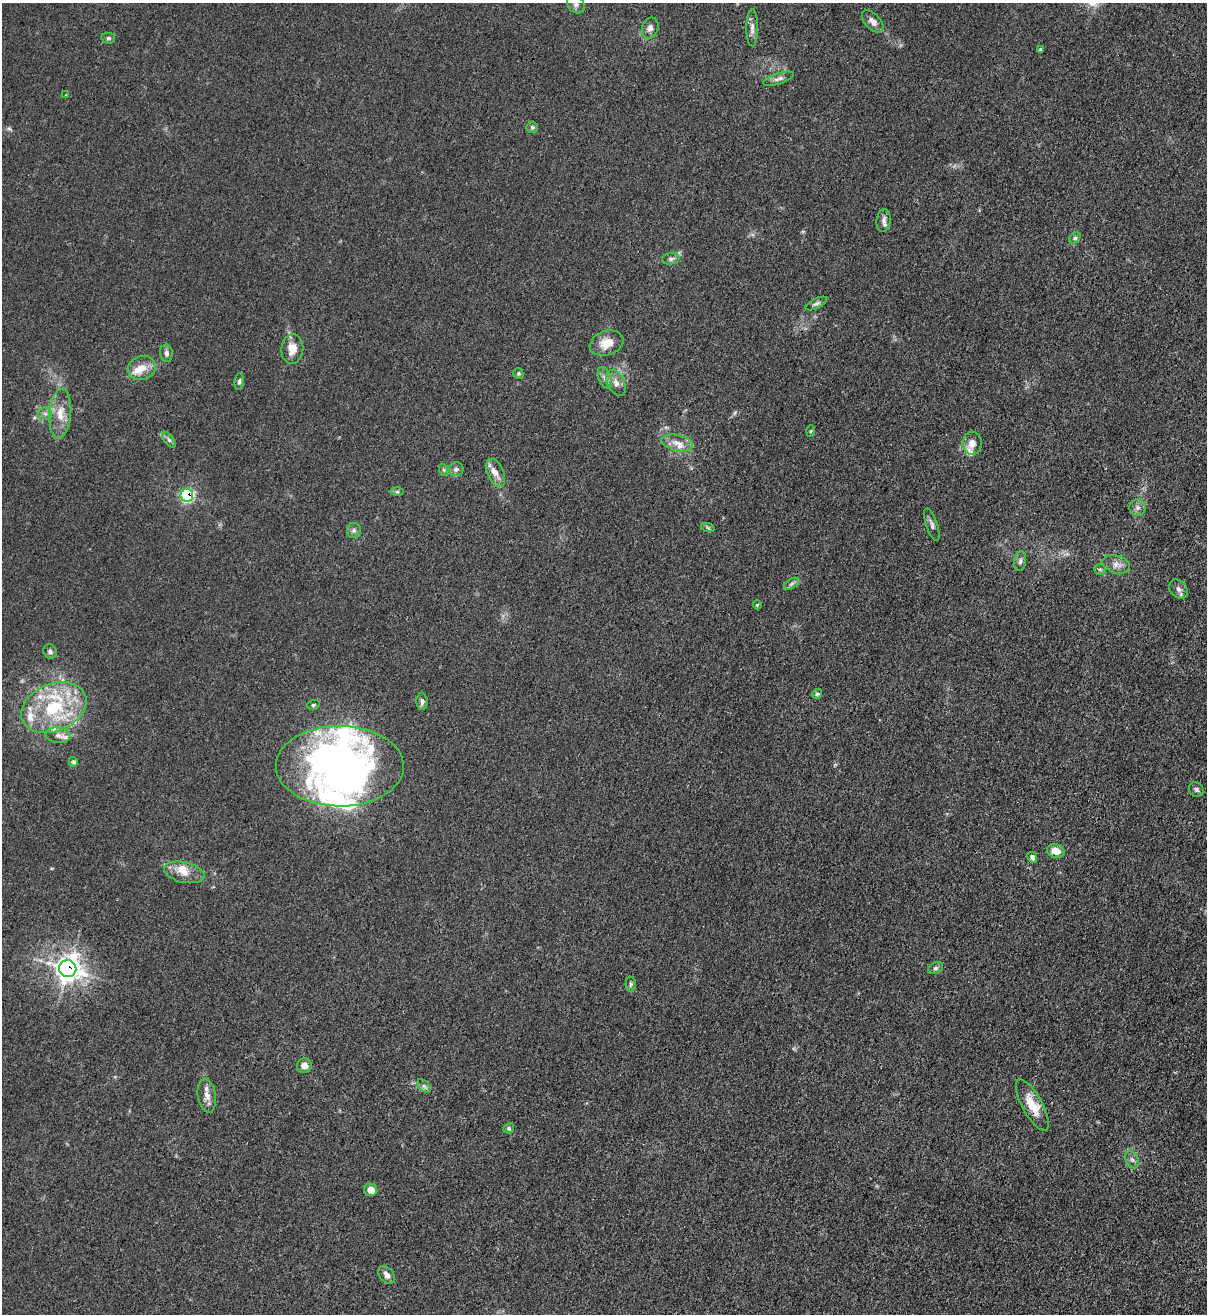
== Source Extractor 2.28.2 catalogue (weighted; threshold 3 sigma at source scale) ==
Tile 6 of 4 x 4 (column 2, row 2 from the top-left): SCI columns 1427-2631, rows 2651-3962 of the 5386 x 5316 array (HDU 1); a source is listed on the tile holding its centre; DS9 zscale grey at full resolution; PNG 1209 x 1316 px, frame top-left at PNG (2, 3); each listed source drawn as its Kron ellipse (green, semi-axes under 4 px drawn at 4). Shown black and unused: <1% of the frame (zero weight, under 3 of 4 exposures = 7% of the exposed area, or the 3 px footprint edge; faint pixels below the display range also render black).
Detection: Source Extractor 2.28.2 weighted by HDU 2 'WHT'; one run over the whole footprint, this tile lists its part. Background 0.0298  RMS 0.003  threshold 0.0134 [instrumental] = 3 sigma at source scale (4.5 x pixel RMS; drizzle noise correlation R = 1.50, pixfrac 1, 0.05/0.05 arcsec/px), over >= 5 px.
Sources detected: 80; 2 inside a brighter object's white glare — neither listed nor drawn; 13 inside a brighter listed object's ellipse — not listed separately; the other 65 listed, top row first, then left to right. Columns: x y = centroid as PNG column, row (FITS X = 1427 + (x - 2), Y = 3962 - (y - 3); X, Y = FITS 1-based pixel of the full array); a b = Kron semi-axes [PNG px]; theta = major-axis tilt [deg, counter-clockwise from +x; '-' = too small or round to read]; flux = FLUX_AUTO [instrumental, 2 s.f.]
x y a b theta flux
576 4 10 8 -51 1.1
873 21 13 7 -47 1.7
650 28 11 8 69 1.5
752 28 18 6 90 1.6
108 38 7 5 -11 0.54
1040 49 3 3 - 0.27
779 79 16 5 18 1.3
66 95 3 3 - 0.22
532 127 5 5 - 0.65
884 220 11 7 82 1.3
1075 238 6 5 - 0.6
671 259 9 5 11 0.77
816 303 11 5 26 0.84
607 343 17 12 19 4.3
292 349 15 11 84 4
166 353 9 6 -82 1.1
142 368 14 12 21 4.1
518 374 5 5 - 0.48
605 378 11 6 -67 1.4
239 381 8 4 83 0.66
616 383 14 8 -63 2
45 414 7 6 - 0.98
60 414 24 11 85 4.9
810 431 6 4 87 0.38
169 440 9 4 -54 0.75
677 443 16 8 -12 2.7
972 443 11 9 87 2.4
456 469 7 7 - 0.89
444 470 6 4 -72 0.46
496 473 15 8 -67 2.3
397 492 6 4 0 0.49
187 495 6 6 - 42
1138 508 8 8 - 1.2
932 525 17 5 -70 1.2
708 528 7 4 -19 0.52
354 530 8 7 - 0.9
1020 561 10 6 82 0.97
1116 564 14 9 -16 2.2
1100 569 5 5 - 0.51
791 584 8 5 31 0.79
1179 589 11 8 -48 1.5
757 605 4 4 - 0.35
50 651 7 6 - 0.85
817 694 5 5 - 0.48
422 702 8 5 -87 1
313 705 6 5 - 0.51
54 708 34 24 23 23
58 735 12 7 -8 1.7
73 762 5 4 - 0.78
340 766 64 40 0 130
1196 790 8 7 - 0.78
1056 851 9 7 -17 3.3
1032 857 6 4 -61 0.99
184 872 21 10 -12 3.7
935 968 8 5 27 0.61
68 969 8 8 - 280
631 984 7 5 -88 0.61
304 1065 7 7 - 2.1
424 1086 8 5 -45 0.82
207 1096 17 9 -80 2.4
1032 1105 29 10 -61 5.7
509 1128 5 5 - 0.57
1132 1159 9 6 -63 0.97
371 1190 7 6 - 2.3
387 1275 10 7 -47 1.7
Overlapping masked pixels (flux is a lower limit): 3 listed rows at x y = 187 495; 68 969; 1032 1105
Isophote crosses this tile's border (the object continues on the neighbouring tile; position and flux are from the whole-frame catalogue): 1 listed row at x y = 576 4